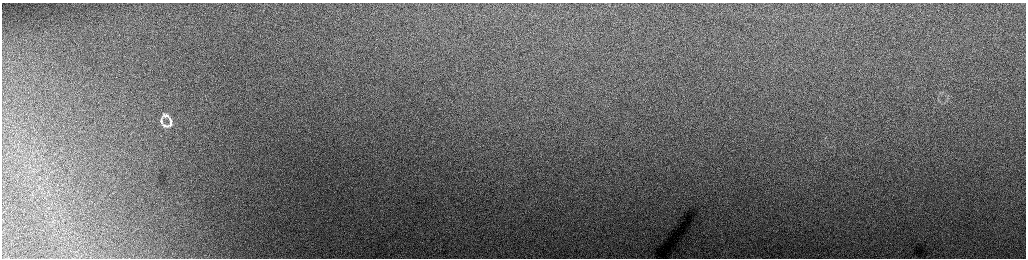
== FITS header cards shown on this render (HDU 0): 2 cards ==
NAXIS1  =                 2048 /fastest changing axis
NAXIS2  =                  512 /next to fastest changing axis

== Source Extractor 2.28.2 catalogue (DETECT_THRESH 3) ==
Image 2048 x 512 px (HDU 0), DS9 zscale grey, zoomed out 1/2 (1 PNG px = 2 x 2 image px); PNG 1028 x 260 px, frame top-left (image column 1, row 511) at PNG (2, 3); no overlay
Background 157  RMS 1.8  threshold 5.52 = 3 sigma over >= 5 px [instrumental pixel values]
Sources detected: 5; all 5 listed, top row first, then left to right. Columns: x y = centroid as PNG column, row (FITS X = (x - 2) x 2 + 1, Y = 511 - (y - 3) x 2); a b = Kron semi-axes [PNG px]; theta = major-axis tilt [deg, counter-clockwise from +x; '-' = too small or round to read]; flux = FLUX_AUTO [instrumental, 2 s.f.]
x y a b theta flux
164 115 8 4 -53 880
167 116 9 4 -42 950
161 120 12 4 -74 1300
171 121 10 3 -73 1100
169 125 12 3 17 1000